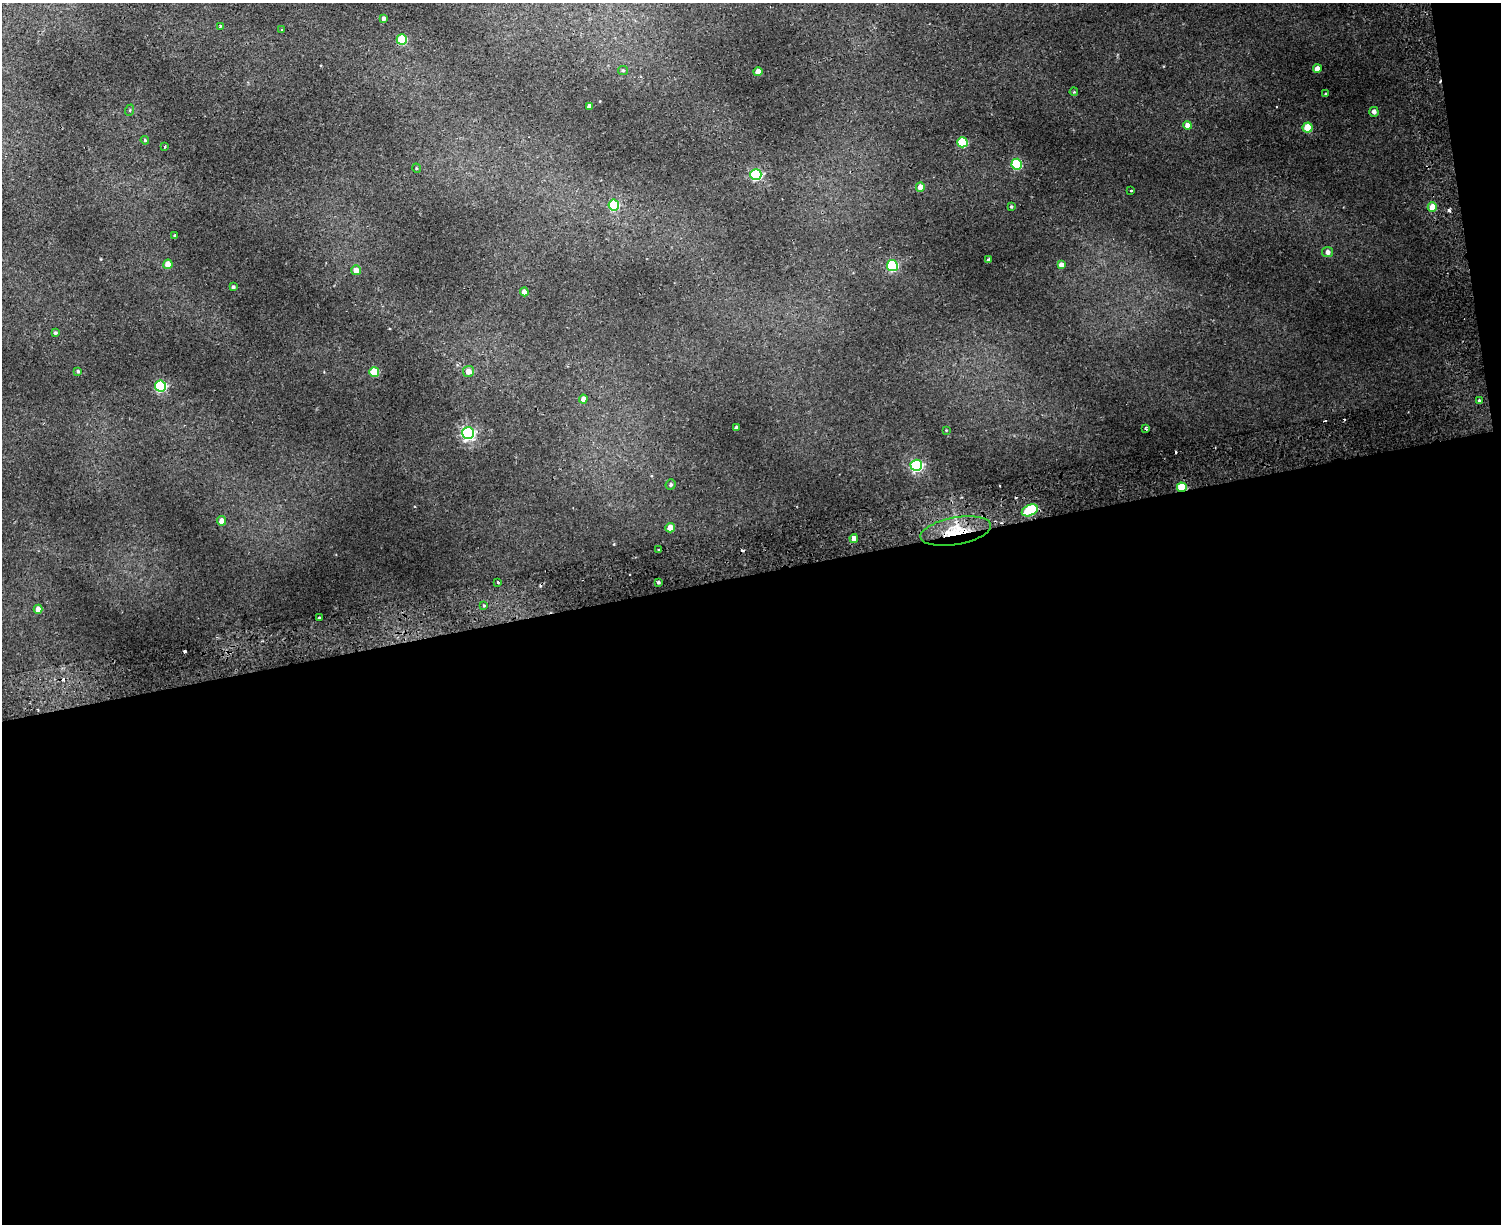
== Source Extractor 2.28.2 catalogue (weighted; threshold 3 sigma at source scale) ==
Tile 12 of 3 x 4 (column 3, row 4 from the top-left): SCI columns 3290-4788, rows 57-1278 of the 4965 x 5000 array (HDU 1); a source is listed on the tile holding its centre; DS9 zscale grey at full resolution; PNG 1503 x 1226 px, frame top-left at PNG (2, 3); each listed source drawn as its Kron ellipse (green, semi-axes under 4 px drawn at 4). Shown black and unused: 54% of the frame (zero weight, under 2 of 3 exposures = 4% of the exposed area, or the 3 px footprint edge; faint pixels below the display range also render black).
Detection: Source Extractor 2.28.2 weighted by HDU 2 'WHT'; one run over the whole footprint, this tile lists its part. Background 0.0318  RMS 0.0041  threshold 0.0185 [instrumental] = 3 sigma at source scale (4.5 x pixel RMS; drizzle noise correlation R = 1.50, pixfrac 1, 0.05/0.05 arcsec/px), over >= 5 px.
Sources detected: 67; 1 inside a brighter object's white glare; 7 cosmic-ray / hot-pixel residue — neither listed nor drawn; the other 59 listed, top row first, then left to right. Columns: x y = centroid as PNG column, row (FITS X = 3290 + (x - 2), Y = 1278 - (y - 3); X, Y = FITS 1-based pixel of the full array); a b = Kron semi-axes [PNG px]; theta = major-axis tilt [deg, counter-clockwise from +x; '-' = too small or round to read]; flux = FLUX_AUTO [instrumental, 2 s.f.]
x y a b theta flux
383 18 4 3 - 1.2
220 26 3 3 - 0.59
282 29 3 2 - 0.32
402 39 5 5 - 19
1317 69 4 4 - 3.5
623 70 5 4 - 0.49
758 72 4 4 - 4.8
1074 92 4 3 - 0.35
1325 94 3 2 - 0.4
589 106 4 4 - 1.8
130 110 6 3 72 0.43
1374 112 5 4 - 1.6
1188 125 4 4 - 4.2
1307 128 5 5 - 12
145 140 4 4 - 0.43
962 142 5 5 - 19
165 147 3 2 - 0.32
1017 164 5 5 - 25
416 168 5 3 - 0.35
756 175 5 5 - 48
920 187 4 4 - 4.2
1131 191 3 2 - 0.58
614 205 5 5 - 28
1011 207 3 2 - 0.47
1432 207 4 4 - 8.1
174 235 4 3 - 0.35
1328 252 5 5 - 1.8
988 260 3 3 - 0.82
168 264 5 4 - 5.2
1062 265 4 4 - 2.6
892 266 5 5 - 38
356 270 5 4 - 2.9
233 287 3 3 - 0.65
524 292 4 4 - 2.5
55 333 4 4 - 0.64
78 371 4 3 - 0.51
374 372 5 5 - 13
468 372 5 5 - 2.9
160 386 5 5 - 43
583 399 4 4 - 2.4
1480 401 3 3 - 1.4
736 428 4 3 - 1.1
1146 428 4 3 - 0.56
946 430 3 2 - 0.29
468 433 6 6 - 95
916 465 6 5 - 62
671 485 5 5 - 0.98
1182 487 5 4 - 19
1030 510 8 5 25 26
221 521 5 4 - 2.7
670 528 4 4 - 4.7
956 531 36 13 10 16
854 539 4 4 - 3
659 550 3 3 - 0.92
497 582 3 3 - 1.9
658 582 3 3 - 0.69
484 605 3 3 - 0.84
38 609 4 4 - 3.8
319 618 3 3 - 1.5
Overlapping masked pixels (flux is a lower limit): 2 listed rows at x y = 1182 487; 956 531